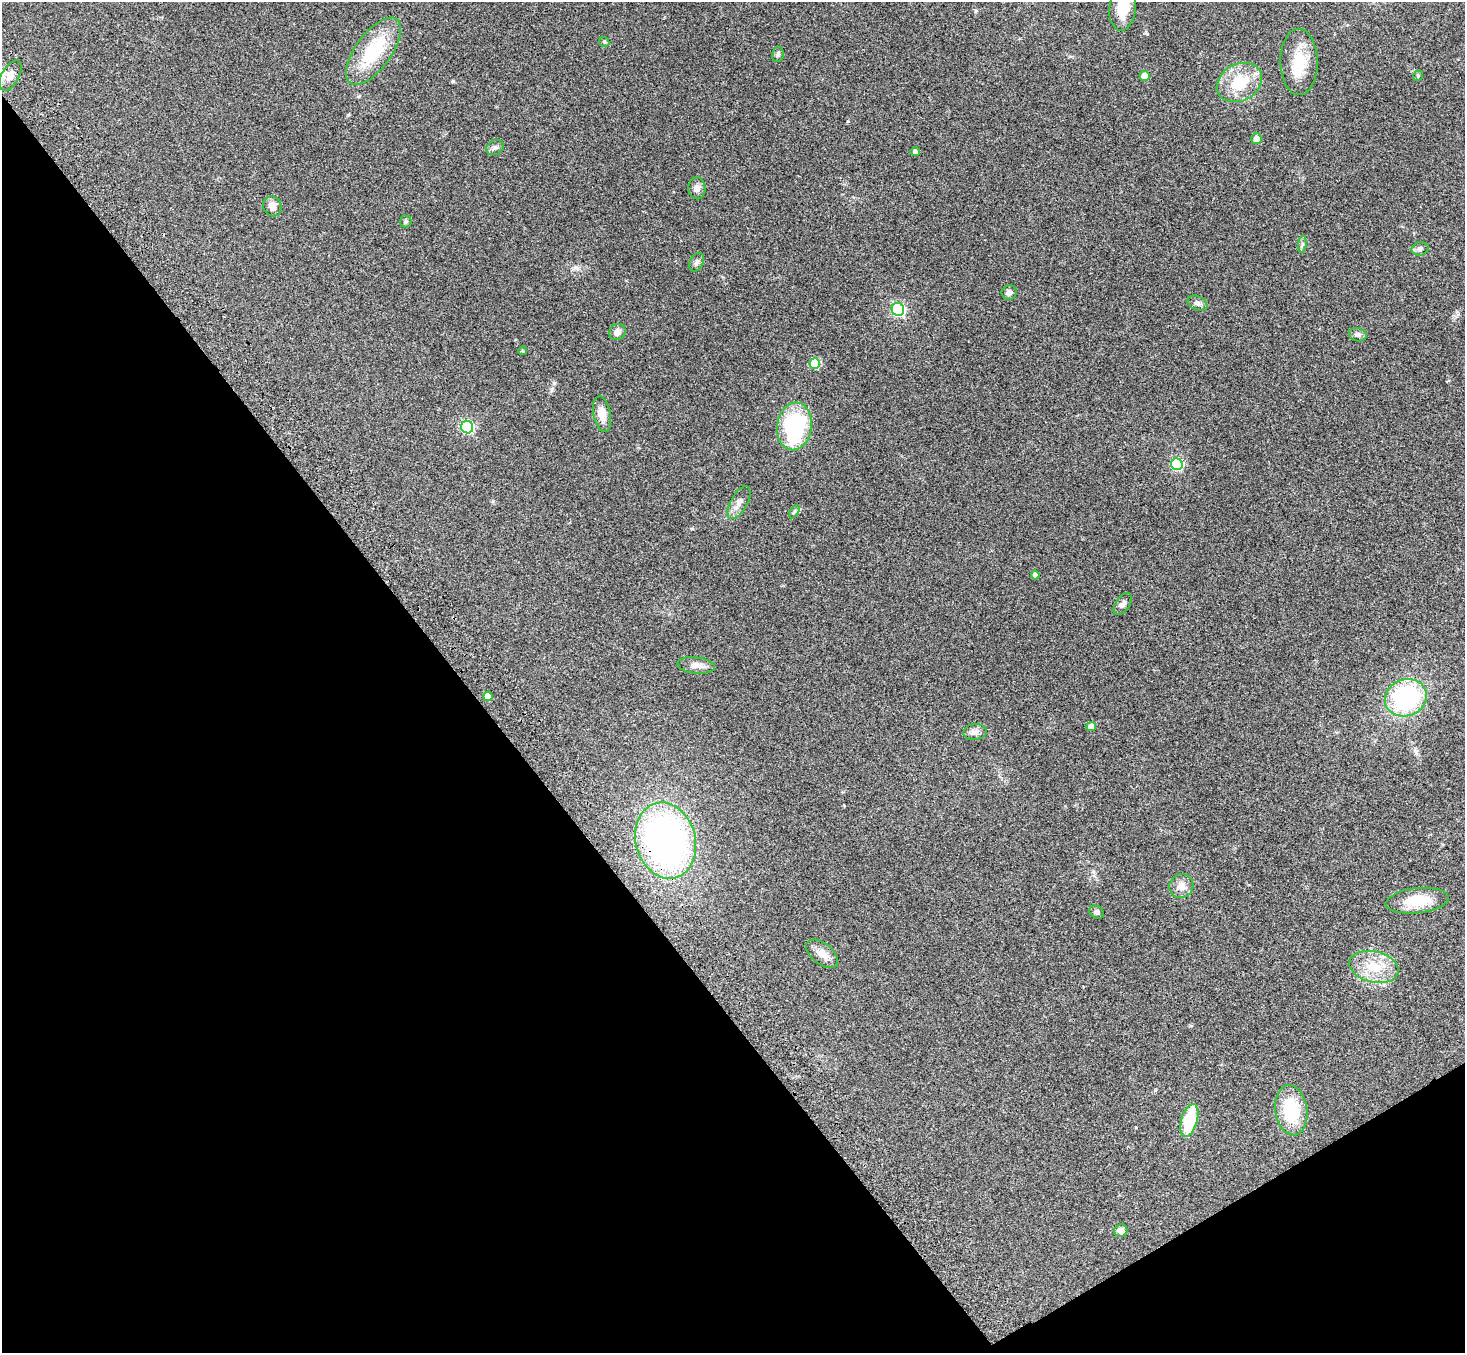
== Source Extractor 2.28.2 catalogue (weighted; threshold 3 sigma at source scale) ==
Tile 14 of 4 x 4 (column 2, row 4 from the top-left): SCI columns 1544-3006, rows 354-1704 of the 6010 x 5974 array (HDU 1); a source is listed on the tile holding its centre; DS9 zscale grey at full resolution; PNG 1467 x 1355 px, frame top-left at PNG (2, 2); each listed source drawn as its Kron ellipse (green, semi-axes under 4 px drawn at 4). Shown black and unused: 35% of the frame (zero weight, under 3 of 4 exposures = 5% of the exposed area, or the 3 px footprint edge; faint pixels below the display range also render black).
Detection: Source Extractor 2.28.2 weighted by HDU 2 'WHT'; one run over the whole footprint, this tile lists its part. Background 0.204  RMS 0.0084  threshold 0.0379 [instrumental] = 3 sigma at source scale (4.5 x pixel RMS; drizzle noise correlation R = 1.50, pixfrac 1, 0.05/0.05 arcsec/px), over >= 5 px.
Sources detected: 47; all 47 listed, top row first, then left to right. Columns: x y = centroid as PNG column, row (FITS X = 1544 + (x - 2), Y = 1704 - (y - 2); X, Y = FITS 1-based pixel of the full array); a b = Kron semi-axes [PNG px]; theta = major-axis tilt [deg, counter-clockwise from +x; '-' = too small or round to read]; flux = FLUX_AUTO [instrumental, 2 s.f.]
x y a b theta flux
1123 7 23 13 85 21
604 42 5 4 - 1.1
373 51 39 17 54 48
778 54 8 5 76 1.7
1299 62 33 18 -89 26
10 75 17 8 60 6.5
1145 76 5 5 - 12
1418 76 5 4 - 1.1
1239 82 24 18 28 32
1256 139 5 5 - 5.9
495 148 9 7 28 2.5
915 152 5 4 - 2.1
697 188 11 8 -87 4.3
272 206 10 9 - 5.5
405 222 6 6 - 1.5
1302 244 9 3 85 1.4
1420 249 8 7 - 2.4
697 262 10 6 64 2.6
1009 292 7 7 - 3
1197 303 10 6 -25 2.9
898 309 6 6 - 130
617 332 8 8 - 4.7
1358 335 9 6 -12 2.9
522 351 4 4 - 0.73
815 364 5 5 - 33
602 414 18 8 -80 9.4
794 426 24 17 82 86
467 427 6 6 - 100
1177 464 6 5 - 71
739 503 18 8 61 5.7
794 512 7 4 58 1.5
1035 575 4 4 - 4.2
1123 604 12 7 55 3.6
696 665 19 8 -6 6
488 696 4 4 - 9
1406 698 21 18 21 97
1091 727 5 4 - 9.1
975 732 12 8 7 4
666 841 38 30 -75 270
1181 886 12 11 - 7
1417 901 31 12 6 25
1096 912 8 6 -29 2.3
822 954 18 10 -38 7.8
1374 967 25 15 -14 22
1291 1110 25 16 -82 41
1189 1121 17 8 74 37
1121 1231 6 6 - 4.1
Overlapping masked pixels (flux is a lower limit): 1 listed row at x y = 666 841
Isophote crosses this tile's border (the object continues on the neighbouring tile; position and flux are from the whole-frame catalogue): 1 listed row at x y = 1123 7
Unlisted compact peaks at least as high as the median listed source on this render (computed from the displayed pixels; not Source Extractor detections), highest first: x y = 453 81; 848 121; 554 383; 975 11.